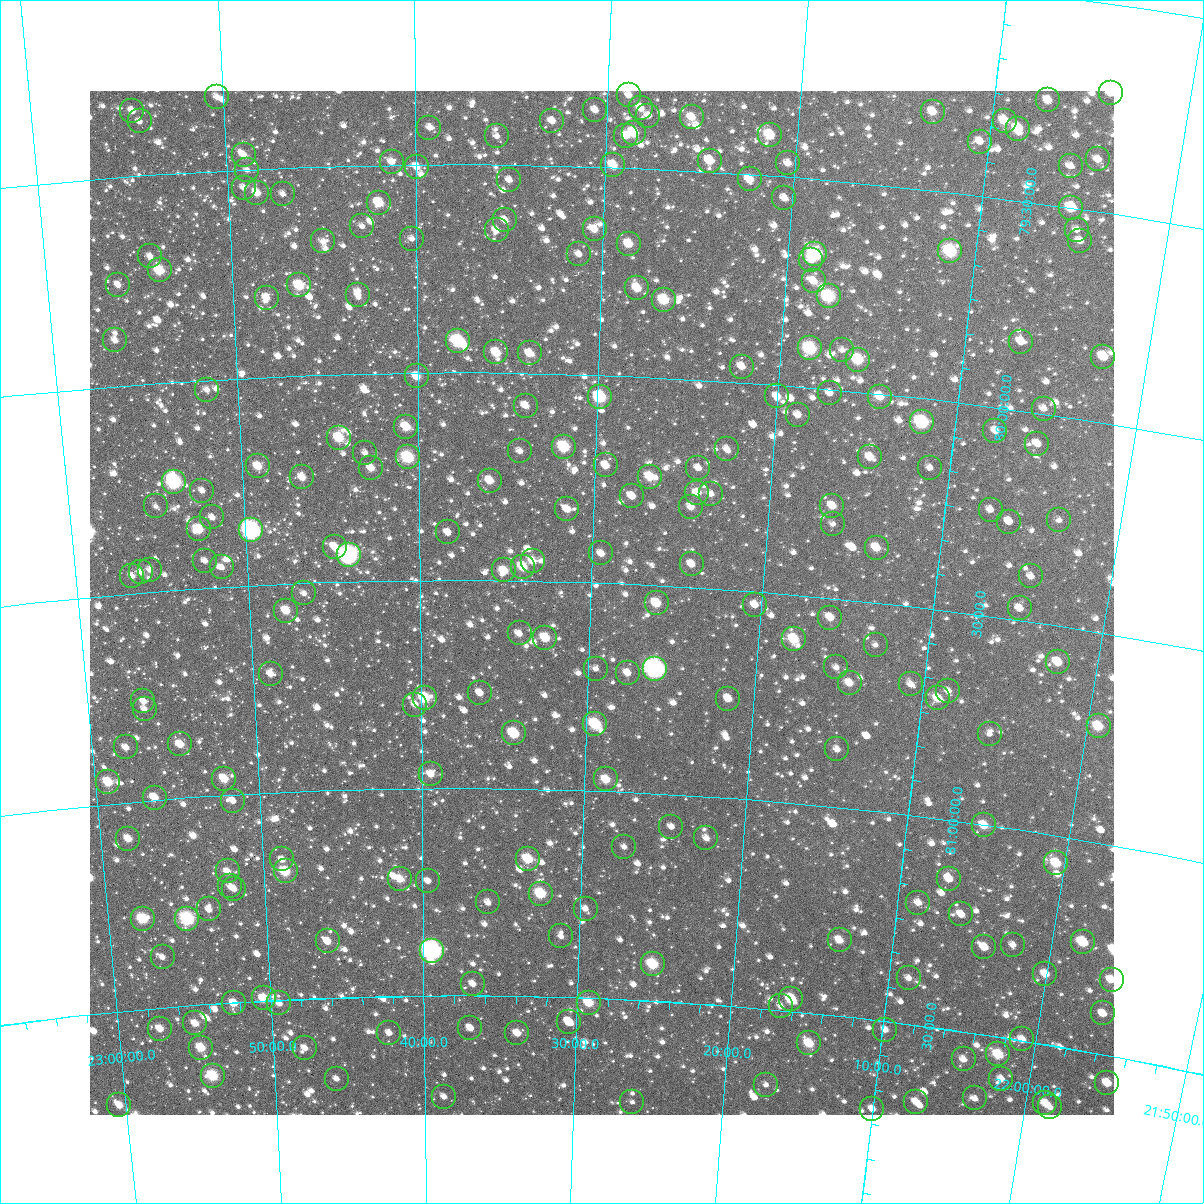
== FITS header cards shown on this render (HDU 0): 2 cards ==
NAXIS1  =                 1024
NAXIS2  =                 1024

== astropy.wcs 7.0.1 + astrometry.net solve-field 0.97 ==
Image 1024 x 1024 px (HDU 0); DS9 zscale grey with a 90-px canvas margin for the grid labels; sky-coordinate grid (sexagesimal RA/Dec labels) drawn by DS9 from the SOLVED WCS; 237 Tycho-2 reference stars matched to detected sources circled (green)
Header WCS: RA---TAN-SIP/DEC--TAN-SIP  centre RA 22:29:21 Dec +80:33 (337.34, +80.55 deg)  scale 8.66 arcsec/px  FOV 147.9' x 147.9'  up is +178 deg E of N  parity flipped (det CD > 0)
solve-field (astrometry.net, Tycho-2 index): VERIFIED the header's WCS against the Tycho-2 star catalogue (verified at 6 index scales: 11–237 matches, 0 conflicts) and refined it, rather than solving blind
Solved WCS: RA---TAN-SIP/DEC--TAN-SIP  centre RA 22:29:21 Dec +80:33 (337.34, +80.55 deg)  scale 8.67 arcsec/px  FOV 147.9' x 147.9'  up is +178 deg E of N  parity flipped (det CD > 0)
The solver's refit moves the header's centre by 0.42 arcsec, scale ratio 1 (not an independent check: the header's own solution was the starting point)
Tycho-2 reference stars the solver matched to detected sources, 237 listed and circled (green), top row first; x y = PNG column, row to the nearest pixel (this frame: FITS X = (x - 90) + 1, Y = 1024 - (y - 91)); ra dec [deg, ICRS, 3 dp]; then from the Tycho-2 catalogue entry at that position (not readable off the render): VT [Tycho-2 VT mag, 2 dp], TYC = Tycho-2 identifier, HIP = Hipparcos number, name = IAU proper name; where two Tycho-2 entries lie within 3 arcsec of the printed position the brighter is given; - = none
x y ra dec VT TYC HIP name
1111 93 331.022 +79.213 10.67 4608-1604-1 - -
629 95 337.220 +79.325 11.01 4608-1442-1 - -
217 97 342.576 +79.323 11.60 4609-1171-1 - -
1048 100 331.804 +79.252 10.56 4608-1655-1 - -
641 108 337.059 +79.355 10.88 4608-1543-1 - -
595 110 337.651 +79.364 11.52 4608-2041-1 - -
132 111 343.684 +79.343 11.21 4609-1427-1 - -
933 112 333.269 +79.312 10.50 4608-1485-1 - -
648 116 336.955 +79.373 11.58 4608-1527-1 - -
692 117 336.390 +79.372 10.78 4608-2064-1 - -
140 121 343.598 +79.370 11.52 4609-1997-1 - -
552 121 338.209 +79.393 11.14 4608-1312-1 - -
1005 121 332.330 +79.313 10.28 4608-1477-1 - -
429 128 339.815 +79.411 11.73 4608-1728-1 - -
1018 129 332.142 +79.328 9.71 4608-1838-1 - -
634 133 337.135 +79.415 9.65 4608-1991-1 - -
770 135 335.357 +79.402 9.81 4608-1840-1 - -
497 136 338.932 +79.431 11.69 4608-1342-1 - -
626 136 337.238 +79.424 11.17 4608-822-1 - -
980 142 332.616 +79.371 11.48 4608-2012-1 - -
244 155 342.262 +79.466 10.86 4609-1517-1 - -
1098 159 331.059 +79.376 11.08 4608-2000-1 - -
710 161 336.119 +79.473 10.21 4608-1523-1 - -
392 162 340.314 +79.492 11.18 4609-2120-1 - -
788 163 335.090 +79.467 11.34 4608-1155-1 - -
613 165 337.390 +79.495 10.06 4608-1200-1 - -
1071 166 331.399 +79.402 11.91 4608-1988-1 - -
417 167 339.982 +79.505 11.10 4608-894-1 - -
247 170 342.229 +79.501 11.70 4609-2282-1 - -
750 179 335.583 +79.512 10.33 4608-1500-1 - -
509 180 338.759 +79.537 11.52 4608-837-1 - -
244 188 342.286 +79.543 11.68 4609-2429-1 - -
257 193 342.111 +79.557 10.97 4609-2263-1 - -
283 194 341.769 +79.563 11.53 4609-2103-1 - -
784 198 335.105 +79.551 11.70 4608-2051-1 - -
379 203 340.493 +79.591 9.83 4609-2181-1 - -
1071 208 331.313 +79.500 9.69 4608-381-1 - -
505 220 338.814 +79.633 11.14 4608-1609-1 - -
362 226 340.726 +79.646 11.55 4609-2352-1 - -
595 229 337.610 +79.651 10.75 4608-768-1 - -
497 230 338.923 +79.658 10.90 4608-810-1 - -
1077 230 331.197 +79.550 11.74 4608-1960-1 - -
412 239 340.058 +79.678 12.15 4609-2251-1 - -
323 241 341.251 +79.680 11.56 4609-1659-1 - -
1080 241 331.135 +79.576 12.05 4608-1344-1 - -
629 244 337.145 +79.682 10.14 4608-564-1 - -
950 251 332.835 +79.641 8.75 4608-1520-1 109539 -
579 254 337.810 +79.712 11.96 4608-441-1 - -
815 254 334.640 +79.680 8.50 4608-1646-1 - -
150 256 343.587 +79.695 11.79 4609-1360-1 - -
811 260 334.685 +79.695 11.49 4608-414-1 - -
160 270 343.473 +79.731 9.44 4609-1817-1 - -
814 281 334.628 +79.745 10.73 4608-1026-1 - -
118 285 344.045 +79.758 11.61 4609-831-1 - -
299 285 341.598 +79.784 9.53 4609-1727-1 - -
637 288 337.005 +79.788 10.16 4608-1467-1 - -
358 295 340.798 +79.810 11.70 4609-1959-1 - -
829 296 334.405 +79.778 8.75 4608-309-1 - -
267 298 342.046 +79.810 10.91 4609-2370-1 - -
664 300 336.635 +79.815 9.40 4608-1420-1 110773 -
115 340 344.147 +79.890 11.18 4609-476-1 - -
458 341 339.440 +79.925 8.49 4608-633-1 - -
1021 342 331.735 +79.836 11.27 4608-1654-1 - -
810 348 334.599 +79.907 8.66 4608-705-1 - -
842 350 334.161 +79.904 11.59 4608-192-1 - -
496 352 338.916 +79.951 10.01 4608-393-1 - -
530 353 338.451 +79.953 10.49 4608-1529-1 - -
1103 357 330.597 +79.843 10.28 4608-495-1 - -
858 360 333.931 +79.923 9.26 4608-1694-1 - -
742 367 335.517 +79.963 11.09 4608-324-1 - -
417 376 340.016 +80.010 10.34 4609-1992-1 - -
207 390 342.932 +80.024 11.59 4609-1890-1 - -
830 393 334.279 +80.010 11.72 4608-297-1 - -
777 396 334.999 +80.028 11.63 4608-918-1 - -
600 397 337.462 +80.054 8.77 4608-1417-1 - -
880 397 333.580 +80.007 10.18 4608-936-1 - -
526 406 338.496 +80.079 11.14 4608-1211-1 - -
1044 409 331.307 +79.988 11.25 4608-1188-1 - -
798 415 334.691 +80.069 11.52 4608-1277-1 - -
922 422 332.959 +80.057 8.39 4608-1369-1 109575 -
406 427 340.168 +80.130 9.95 4609-1782-1 - -
995 431 331.929 +80.057 11.76 4608-1453-1 - -
339 438 341.119 +80.153 9.58 4609-1490-1 - -
1037 444 331.323 +80.074 11.45 4608-1423-1 - -
564 447 337.946 +80.176 9.06 4608-1226-1 111208 -
727 449 335.651 +80.163 11.60 4608-485-1 - -
520 451 338.565 +80.189 11.88 4608-755-1 - -
365 453 340.750 +80.192 11.80 4609-1986-1 - -
408 457 340.150 +80.204 8.82 4609-1636-1 - -
870 457 333.628 +80.155 10.69 4608-749-1 - -
606 465 337.348 +80.218 10.61 4608-1441-1 - -
258 466 342.274 +80.214 10.25 4609-1152-1 - -
371 468 340.672 +80.228 10.66 4609-1898-1 - -
698 468 336.035 +80.213 11.97 4608-629-1 - -
930 468 332.779 +80.164 12.03 4608-1016-1 - -
302 477 341.654 +80.246 10.56 4609-1996-1 - -
650 477 336.709 +80.241 10.12 4608-1142-1 - -
490 481 338.986 +80.261 10.62 4608-1349-1 - -
174 482 343.480 +80.240 7.88 4609-738-1 113066 -
202 491 343.084 +80.266 11.48 4609-1053-1 - -
697 493 336.028 +80.273 10.51 4608-104-1 - -
711 494 335.831 +80.274 11.46 4608-1154-1 - -
632 496 336.958 +80.289 11.12 4608-911-1 - -
156 506 343.758 +80.296 12.04 4609-708-1 - -
832 506 334.098 +80.280 10.58 4608-824-1 - -
691 507 336.107 +80.308 11.16 4608-413-1 - -
567 509 337.875 +80.326 10.84 4608-1160-1 - -
991 510 331.853 +80.246 12.00 4608-827-1 - -
212 517 342.963 +80.332 11.91 4609-522-1 - -
1059 520 330.873 +80.249 12.27 4608-1223-1 - -
1009 522 331.572 +80.269 11.44 4608-404-1 - -
833 524 334.064 +80.323 12.06 4608-1297-1 - -
199 529 343.170 +80.358 9.65 4609-238-1 - -
251 530 342.416 +80.368 7.11 4609-1596-1 112721 -
448 532 339.585 +80.386 11.84 4608-398-1 - -
335 547 341.226 +80.416 11.27 4609-1620-1 - -
877 548 333.408 +80.369 10.41 4608-113-1 - -
601 553 337.368 +80.430 11.11 4608-95-1 - -
349 555 341.027 +80.437 7.12 4609-1176-1 112246 -
205 561 343.106 +80.435 11.93 4609-206-1 - -
533 561 338.357 +80.453 10.74 4608-257-1 - -
692 564 336.051 +80.445 11.19 4608-1319-1 - -
222 567 342.873 +80.453 11.30 4609-390-1 - -
523 567 338.499 +80.467 9.85 4608-41-1 - -
150 570 343.917 +80.447 11.65 4609-752-1 - -
504 570 338.770 +80.477 10.26 4608-899-1 - -
141 572 344.044 +80.451 11.30 4609-655-1 - -
132 576 344.177 +80.458 11.19 4609-530-1 - -
1031 576 331.152 +80.392 11.59 4608-371-1 - -
304 593 341.695 +80.525 11.79 4609-1726-1 - -
657 603 336.525 +80.543 9.88 4608-821-1 - -
755 605 335.090 +80.533 11.22 4608-515-1 - -
1020 608 331.246 +80.472 11.62 4608-416-1 - -
286 611 341.966 +80.565 10.12 4609-1956-1 - -
830 618 333.975 +80.548 10.50 4608-92-1 - -
520 633 338.531 +80.628 11.24 4612-849-1 - -
545 638 338.149 +80.637 9.84 4612-649-1 - -
794 639 334.479 +80.608 9.52 4608-11-1 - -
876 645 333.273 +80.602 12.05 4608-803-1 - -
1058 662 330.576 +80.587 10.31 4608-227-1 - -
836 667 333.819 +80.666 11.98 4612-685-1 - -
596 669 337.387 +80.708 12.11 4612-915-1 - -
655 669 336.501 +80.702 6.81 4612-657-1 110724 -
628 673 336.907 +80.714 10.93 4612-775-1 - -
271 674 342.238 +80.715 11.36 4613-829-1 - -
850 683 333.599 +80.700 10.64 4612-917-1 - -
911 684 332.692 +80.688 12.64 4612-627-1 - -
948 691 332.127 +80.693 11.31 4612-633-1 - -
480 693 339.110 +80.772 11.30 4612-999-1 - -
425 698 339.943 +80.784 9.03 4612-1063-1 - -
938 698 332.265 +80.713 10.49 4612-725-1 - -
728 699 335.382 +80.762 10.88 4612-687-1 - -
143 701 344.161 +80.761 11.14 4613-1200-1 - -
415 705 340.085 +80.799 11.63 4613-1458-1 - -
145 709 344.155 +80.781 11.41 4613-1118-1 - -
595 724 337.368 +80.840 9.39 4612-873-1 111016 -
1099 726 329.831 +80.724 10.01 4611-995-1 - -
514 733 338.594 +80.868 9.32 4612-665-1 - -
990 734 331.427 +80.782 12.38 4612-995-1 - -
180 744 343.657 +80.871 10.40 4613-991-1 - -
126 747 344.482 +80.869 11.42 4613-1199-1 - -
837 749 333.684 +80.862 11.81 4612-713-1 - -
431 774 339.857 +80.967 10.90 4612-1345-1 - -
224 779 343.024 +80.961 10.00 4613-884-1 - -
606 779 337.167 +80.973 10.22 4612-1385-1 - -
108 782 344.805 +80.948 9.76 4613-931-1 - -
155 798 344.111 +80.995 10.40 4613-838-1 - -
233 801 342.911 +81.015 11.40 4613-1120-1 - -
984 825 331.320 +81.001 10.34 4612-1305-1 - -
671 827 336.127 +81.079 11.98 4612-1334-1 - -
706 838 335.573 +81.101 11.61 4612-1266-1 - -
128 839 344.572 +81.088 10.46 4613-862-1 - -
624 847 336.845 +81.133 11.94 4612-1331-1 - -
282 859 342.196 +81.163 11.60 4613-471-1 - -
528 859 338.341 +81.170 9.55 4612-1014-1 - -
1056 863 330.132 +81.065 9.92 4612-1333-1 - -
228 871 343.063 +81.184 10.69 4613-479-1 - -
286 871 342.151 +81.192 9.42 4613-519-1 - -
400 879 340.357 +81.218 10.36 4613-1385-1 - -
949 879 331.743 +81.141 10.56 4612-1260-1 109174 -
428 881 339.914 +81.224 11.48 4612-1098-1 - -
230 886 343.036 +81.220 11.66 4613-780-1 - -
234 889 342.978 +81.227 11.28 4613-175-1 - -
541 894 338.133 +81.252 9.23 4612-1126-1 - -
488 902 338.962 +81.276 11.36 4612-702-1 - -
918 903 332.173 +81.207 11.08 4612-730-1 - -
209 909 343.392 +81.273 11.78 4613-39-1 - -
586 909 337.415 +81.286 11.63 4612-1240-1 - -
961 914 331.479 +81.221 10.98 4612-1127-1 - -
143 919 344.457 +81.283 9.32 4613-520-1 - -
187 919 343.748 +81.291 8.30 4613-203-1 113165 -
561 936 337.790 +81.354 11.55 4612-1181-1 - -
840 940 333.346 +81.318 10.48 4612-1417-1 - -
328 941 341.532 +81.364 10.72 4613-641-1 - -
1083 942 329.514 +81.242 9.60 4611-1164-1 - -
1013 945 330.604 +81.276 12.00 4612-942-1 - -
984 947 331.043 +81.291 10.64 4612-1054-1 - -
432 951 339.854 +81.392 6.91 4612-850-1 111852 -
163 957 344.190 +81.379 11.46 4613-751-1 - -
653 964 336.299 +81.412 9.26 4612-668-1 - -
1045 974 330.017 +81.332 10.57 4612-938-1 - -
909 978 332.175 +81.390 11.50 4612-862-1 - -
1112 980 328.960 +81.319 10.74 4611-852-1 - -
473 984 339.203 +81.472 11.56 4612-1078-1 - -
264 998 342.604 +81.494 9.88 4613-325-1 - -
791 999 334.030 +81.470 9.67 4612-1420-1 - -
234 1003 343.092 +81.502 10.45 4613-213-1 - -
279 1003 342.353 +81.509 11.01 4613-85-1 - -
589 1003 337.305 +81.511 9.81 4612-924-1 - -
781 1006 334.185 +81.490 11.62 4612-694-1 - -
1103 1013 329.003 +81.403 10.97 4611-920-1 - -
569 1022 337.619 +81.560 10.71 4612-1300-1 - -
195 1023 343.744 +81.544 10.60 4613-610-1 - -
470 1028 339.237 +81.578 11.62 4612-572-1 - -
160 1029 344.324 +81.550 10.66 4613-218-1 - -
885 1030 332.451 +81.520 11.65 4612-956-1 - -
389 1033 340.571 +81.588 11.78 4613-329-1 - -
517 1033 338.466 +81.589 10.50 4612-289-1 - -
1022 1039 330.218 +81.497 10.95 4612-1410-1 - -
809 1043 333.667 +81.573 9.88 4612-177-1 - -
201 1048 343.681 +81.603 9.85 4613-81-1 - -
305 1048 341.969 +81.619 11.28 4613-412-1 - -
998 1054 330.563 +81.542 9.55 4612-481-1 - -
964 1059 331.117 +81.566 11.31 4612-401-1 - -
213 1076 343.519 +81.672 9.15 4613-469-1 - -
337 1079 341.465 +81.695 11.70 4613-481-1 - -
1001 1079 330.455 +81.598 11.98 4612-327-1 - -
1107 1083 328.727 +81.565 10.48 4611-722-1 - -
766 1085 334.314 +81.682 12.55 4612-552-1 - -
444 1097 339.672 +81.743 11.88 4612-8-1 - -
975 1098 330.838 +81.655 11.67 4612-205-1 - -
632 1102 336.519 +81.746 11.99 4612-349-1 - -
916 1102 331.801 +81.682 11.11 4612-580-1 - -
1045 1103 329.672 +81.639 10.34 4611-783-1 - -
119 1105 345.110 +81.724 10.65 4613-252-1 - -
1050 1107 329.585 +81.647 11.81 4611-702-1 - -
872 1109 332.507 +81.713 11.73 4612-578-1 - -